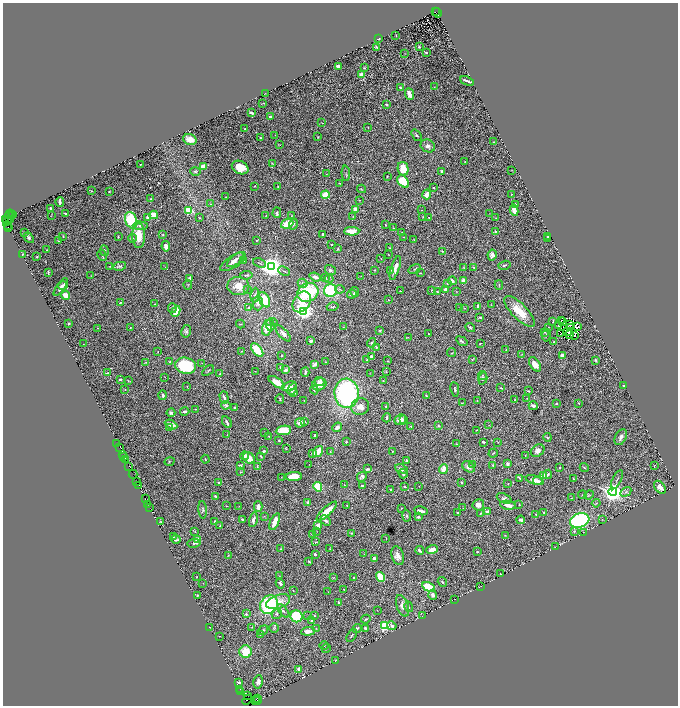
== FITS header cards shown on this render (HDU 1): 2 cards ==
NAXIS1  =                 1351
NAXIS2  =                 1407

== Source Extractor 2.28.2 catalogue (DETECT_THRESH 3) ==
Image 1351 x 1407 px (HDU 1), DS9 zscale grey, zoomed out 1/2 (1 PNG px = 2 x 2 image px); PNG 680 x 708 px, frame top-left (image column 2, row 1406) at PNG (3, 3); each listed source drawn as its Kron ellipse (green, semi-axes under 4 px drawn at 4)
Background 0.836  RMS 0.021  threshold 0.0636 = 3 sigma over >= 5 px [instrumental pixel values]
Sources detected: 588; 64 cannot appear on this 1/2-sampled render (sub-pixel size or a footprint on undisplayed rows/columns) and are neither listed nor drawn; of the other 524, the 500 brightest by FLUX_AUTO listed and drawn (24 fainter detections omitted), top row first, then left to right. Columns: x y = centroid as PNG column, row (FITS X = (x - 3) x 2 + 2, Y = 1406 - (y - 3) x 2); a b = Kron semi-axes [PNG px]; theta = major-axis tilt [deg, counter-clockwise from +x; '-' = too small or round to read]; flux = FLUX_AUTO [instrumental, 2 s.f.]
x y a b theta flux
436 11 2 2 - 530
437 13 5 2 - 930
396 35 2 1 - 1.9
378 39 2 2 - 13
376 47 2 2 - 5.1
419 47 3 2 - 4.5
426 53 2 2 - 3
405 54 2 2 - 1.2
338 66 3 3 - 20
364 68 4 3 - 3.3
362 75 3 3 - 26
467 81 7 2 -21 13
434 87 3 3 - 2.5
400 88 3 2 - 6.7
265 93 2 2 - 1.9
409 94 6 3 -69 32
263 103 3 1 - 2.4
387 105 2 2 - 5.8
251 113 4 2 - 9.4
270 117 3 2 - 12
322 123 3 2 - 2.5
368 127 3 2 - 1.8
245 129 2 2 - 3
275 135 2 2 - 1.5
416 135 6 2 -52 6.9
318 137 2 2 - 3.3
261 138 2 1 - 2.8
190 139 7 5 -19 40
493 142 2 2 - 2.6
279 145 4 1 - 1.6
428 146 7 6 - 16
465 162 3 2 - 1.5
272 163 3 1 - 2.7
140 165 2 1 - 2.3
203 166 4 3 - 33
240 168 9 6 -25 67
403 169 7 5 -77 67
512 170 3 2 - 1.6
195 171 5 4 - 6.2
442 172 3 2 - 9.7
346 173 7 3 -87 5.5
326 174 2 1 - 1.7
387 176 2 2 - 4.3
403 181 7 5 -48 130
339 183 2 2 - 3.5
255 186 3 2 - 2.2
278 187 3 2 - 3.3
434 188 2 2 - 4.1
361 189 4 3 - 2.9
91 191 3 1 - 2.6
109 192 2 2 - 8
427 194 5 3 - 35
512 194 2 1 - 1.8
325 195 4 3 - 150
226 197 2 2 - 2.5
151 199 3 2 - 7.6
359 200 3 2 - 2
60 202 5 2 - 14
211 204 4 3 - 3.3
515 204 3 2 - 5.1
50 208 2 2 - 21
355 209 4 3 - 41
189 210 3 3 - 380
422 210 2 1 - 1.3
514 210 5 3 - 33
277 213 5 2 - 15
490 213 3 2 - 1.5
13 214 2 1 - 91
66 214 3 2 - 7.6
11 215 3 2 - 190
51 215 3 1 - 1.4
154 215 4 3 - 77
266 216 3 2 - 1.7
291 216 3 3 - 3.7
353 216 4 2 - 2.1
148 217 2 2 - 27
423 217 3 2 - 1.5
429 217 4 2 - 3.6
8 218 8 3 70 370
199 218 2 2 - 4.5
496 218 3 2 - 1.6
10 219 4 1 - 94
5 220 3 1 - 110
131 220 8 6 -71 230
287 224 6 4 21 81
293 224 5 4 - 11
7 225 2 1 - 37
386 225 2 2 - 4.1
140 226 7 4 -2 14
8 227 2 1 - 150
393 228 3 2 - 1.5
352 231 7 3 2 49
495 231 2 2 - 6.2
25 233 3 3 - 3.8
402 233 2 2 - 5.3
322 234 4 2 - 8.6
163 235 3 3 - 2.5
63 236 4 3 - 3.6
139 236 12 6 -90 83
118 237 2 2 - 2.2
404 237 3 2 - 2.7
548 237 2 2 - 5.6
29 238 6 4 -48 7.7
132 238 4 3 - 3.7
547 239 3 2 - 4.5
257 240 3 2 - 3.1
414 240 2 1 - 1.2
58 241 3 2 - 2.4
331 245 2 2 - 2.4
166 246 5 3 - 35
390 248 4 2 - 2.5
338 249 2 2 - 12
47 250 2 2 - 2.9
104 251 5 3 - 4.1
442 251 3 2 - 4.7
22 254 4 3 - 2.9
388 254 3 2 - 1.8
102 255 5 3 - 6.1
492 255 5 4 - 19
37 257 2 2 - 4.2
381 259 2 1 - 1.4
235 260 10 4 41 21
243 261 3 3 - 3.8
233 262 15 6 32 30
260 263 7 2 -23 4.3
504 265 6 3 16 8.4
110 266 4 2 - 2.5
120 266 6 4 12 11
165 267 2 2 - 1.3
272 267 4 4 - 3900
464 267 3 2 - 2
395 268 13 4 72 29
474 268 3 3 - 3.5
415 269 6 2 32 4.3
330 270 6 5 - 7
375 270 3 2 - 1.9
391 270 3 2 - 2.6
284 271 6 2 -24 3.9
48 272 4 2 - 5
420 273 2 1 - 1.5
246 275 6 3 9 5.6
91 276 2 2 - 1.3
361 276 2 2 - 1.6
315 277 6 3 -20 19
189 278 4 3 - 11
326 278 3 2 - 3.4
329 279 4 3 - 8.9
463 280 2 2 - 50
452 281 4 2 - 15
303 283 5 4 - 8.9
447 283 3 3 - 3.1
188 285 4 2 - 3
499 285 5 2 - 3.4
63 286 5 4 - 8.4
238 286 11 9 -3 61
61 287 10 3 53 21
340 289 5 3 - 4.8
446 289 3 2 - 45
248 290 2 2 - 1.6
330 290 6 6 - 300
431 290 3 2 - 2.3
400 291 2 1 - 2.4
308 292 11 9 28 290
355 292 5 2 - 10
437 292 2 2 - 8.2
456 292 2 2 - 1.3
352 294 5 3 - 14
65 295 4 4 - 53
255 295 7 4 82 9.3
264 300 8 5 -64 86
388 300 2 2 - 5.5
302 302 11 8 56 78
120 303 2 2 - 4.8
258 303 7 5 89 19
155 304 3 2 - 3.8
491 305 3 1 - 1.6
249 307 3 2 - 3.8
333 307 6 2 14 5.2
478 307 3 3 - 13
172 308 5 3 - 9.6
459 308 2 2 - 1.9
464 308 3 2 - 1.8
176 311 6 4 67 80
519 311 20 7 -45 100
304 312 4 3 - 2100
480 317 3 2 - 4.3
562 320 2 1 - 1.4
553 321 3 1 - 2.9
272 322 5 3 - 6
563 322 2 1 - 1.6
69 323 3 2 - 5.1
241 324 4 2 - 2.3
569 324 2 1 - 2.7
270 325 6 3 -87 7.6
559 326 3 1 - 5.2
578 326 2 1 - 5.1
130 327 2 2 - 2.4
343 327 3 2 - 1.6
470 327 5 3 - 5.7
548 327 2 1 - 1.7
97 328 2 2 - 2.7
267 328 8 5 77 56
571 328 2 1 - 2
186 331 6 4 78 9.2
380 331 4 3 - 3.8
544 332 3 2 - 5.2
567 332 2 1 - 1.9
283 333 10 4 -48 20
428 334 2 2 - 2.2
560 334 2 1 - 2.2
569 334 4 1 - 2.5
546 335 6 2 82 4
574 336 2 1 - 2.9
408 337 3 2 - 2.1
310 341 2 2 - 16
462 341 6 2 -35 7.3
554 342 3 2 - 4.8
371 343 5 3 - 6.6
480 343 2 2 - 2.8
83 344 2 1 - 1.5
376 347 3 3 - 4.3
257 350 8 4 -49 130
506 350 2 1 - 1.4
158 351 3 3 - 2.6
241 351 3 2 - 2.8
452 353 5 2 - 2.7
522 354 3 2 - 1.5
562 355 2 2 - 50
282 356 3 3 - 5.8
371 357 3 3 - 19
367 360 4 3 - 5.7
472 360 3 2 - 1.7
596 360 4 2 - 5.7
388 361 2 2 - 3.5
146 362 3 3 - 3.5
170 362 3 3 - 3.6
326 362 2 2 - 2.2
202 363 2 2 - 2.8
315 364 4 3 - 12
535 364 8 4 -56 40
185 366 10 8 -13 240
281 367 3 2 - 3
286 370 3 3 - 17
208 371 6 2 38 4.9
255 371 2 1 - 1.4
305 372 5 2 - 7
386 372 2 2 - 3
107 373 4 2 - 2.4
220 374 4 3 - 7.2
370 374 3 1 - 1.6
482 375 4 3 - 3.5
165 377 2 2 - 1.9
120 379 3 2 - 5.7
483 379 6 4 74 7.6
128 381 3 2 - 2.4
383 381 3 2 - 2.5
277 382 9 4 -34 67
320 382 5 3 - 25
319 384 7 6 - 34
623 385 2 2 - 2.7
187 386 2 1 - 1.3
289 386 7 4 18 32
501 388 3 2 - 2.6
292 389 6 3 62 18
455 389 7 3 -81 7.6
125 390 3 2 - 2.4
314 390 4 4 - 5.5
528 391 3 2 - 3.1
293 392 2 2 - 22
347 393 14 12 -86 720
163 395 5 3 - 11
426 396 3 2 - 3.3
224 397 6 3 -73 11
527 398 3 1 - 1.5
280 399 4 3 - 4.2
304 400 3 2 - 2.6
514 400 3 2 - 2.6
477 401 2 2 - 1.7
462 403 2 2 - 1.8
578 403 3 2 - 3.7
556 404 2 2 - 4.6
226 405 5 3 - 7.5
386 406 2 2 - 7.2
533 406 4 4 - 10
360 407 9 8 - 34
235 408 3 2 - 5.1
196 409 3 2 - 1.9
185 411 4 3 - 12
171 413 4 3 - 13
387 418 4 2 - 8.8
400 420 6 5 - 23
404 420 3 3 - 9.5
305 421 4 3 - 6
227 422 6 2 -60 13
300 423 5 5 - 22
171 425 6 3 -27 37
489 425 3 2 - 1.9
411 426 3 3 - 4.9
438 426 4 3 - 4.8
169 427 4 3 - 4.5
337 427 5 3 - 19
283 430 8 4 8 81
476 430 2 2 - 1.5
265 433 3 2 - 3
227 434 2 2 - 1.3
315 435 3 3 - 7.6
269 436 3 2 - 2
547 437 4 3 - 6.5
621 437 8 5 62 15
279 441 2 2 - 3.9
346 442 3 3 - 2.8
483 442 3 2 - 5.9
498 442 3 2 - 1.9
117 443 2 1 - 33
457 444 3 2 - 2.5
120 448 2 1 - 150
286 448 3 2 - 3
264 451 4 3 - 6.4
318 451 6 3 55 82
330 451 3 3 - 2.9
392 451 3 2 - 2.3
538 451 7 5 38 24
313 453 3 3 - 21
493 453 5 2 - 3.5
123 454 3 2 - 140
525 455 3 3 - 2.7
245 456 4 3 - 8.5
261 456 4 2 - 4.7
124 457 2 1 - 78
249 458 6 5 - 56
125 459 3 1 - 130
205 459 4 3 - 4.4
406 460 3 3 - 7.5
170 461 5 1 - 2.1
309 464 2 1 - 1.3
508 464 3 2 - 12
240 465 3 3 - 9
473 465 3 2 - 2.7
493 465 3 3 - 5.7
129 466 4 1 - 160
654 466 2 1 - 1.7
257 467 4 2 - 3.7
469 467 7 5 -32 22
559 467 2 2 - 8.5
584 468 4 3 - 4.4
367 469 4 2 - 8.4
401 469 6 4 -24 16
443 469 5 3 - 41
240 472 3 2 - 3
133 474 4 1 - 160
403 474 5 3 - 8.8
547 474 5 3 - 10
543 476 4 3 - 66
281 477 2 1 - 1.6
294 477 8 4 1 82
362 477 5 4 - 11
520 478 4 2 - 3.2
573 479 2 2 - 4.9
535 480 9 4 -18 39
617 480 10 2 64 6.2
538 481 5 2 - 14
137 482 3 1 - 160
219 483 2 2 - 3.4
462 483 2 2 - 5.7
508 484 2 2 - 2
344 485 2 1 - 1.7
362 485 2 2 - 5.6
139 486 3 2 - 200
419 486 2 1 - 1.3
318 487 5 4 - 130
404 487 3 2 - 3.9
660 487 7 5 -52 26
391 490 2 2 - 3.8
613 492 4 4 - 4000
626 492 6 4 30 8.8
583 495 4 4 - 5.7
589 495 5 4 - 6.1
216 496 3 2 - 9.6
145 498 3 1 - 110
504 498 8 5 -23 13
571 498 4 2 - 1.7
308 502 2 2 - 38
596 503 4 2 - 3.6
148 504 3 1 - 82
519 504 2 2 - 2.4
347 505 2 1 - 1.5
478 505 6 5 - 20
508 505 8 4 -10 27
226 506 2 2 - 1.5
239 506 2 2 - 1.6
149 507 2 1 - 56
258 507 5 3 - 26
401 508 2 2 - 1.6
463 508 2 1 - 1.3
203 510 9 4 -86 8.2
327 511 13 4 43 81
421 511 7 3 -11 14
487 511 3 2 - 13
458 512 2 2 - 5.8
544 512 2 2 - 2.8
480 514 2 2 - 2.2
536 514 2 2 - 5.8
264 516 3 2 - 1.5
407 516 6 3 -81 5.5
418 517 3 3 - 6.5
242 519 3 2 - 5.7
602 519 3 3 - 2.9
253 520 7 4 77 17
521 520 4 3 - 15
161 521 3 2 - 2.7
326 521 6 4 -46 11
580 521 10 7 20 640
215 522 4 3 - 5.7
275 522 9 3 68 54
220 525 3 2 - 1.8
318 525 4 3 - 34
574 531 2 2 - 8.1
195 532 3 2 - 2.1
317 532 3 2 - 1.5
583 532 2 1 - 1.9
351 533 3 2 - 3.3
313 534 4 3 - 5.3
505 535 4 2 - 2.1
173 537 3 2 - 2.1
386 538 3 1 - 1.6
176 539 5 3 - 8.1
198 540 3 2 - 120
315 542 4 3 - 4.1
194 543 7 3 9 5.8
555 547 2 2 - 1.9
281 549 3 3 - 3.2
330 549 3 2 - 2.7
420 550 4 3 - 8.5
432 550 6 3 20 46
477 551 2 2 - 4.5
315 554 3 2 - 7.7
364 554 3 2 - 1.5
228 555 3 2 - 1.9
398 556 9 6 -73 28
374 558 4 3 - 11
309 561 3 2 - 4.4
500 573 3 2 - 2
279 576 3 2 - 2.1
197 577 3 2 - 1.9
354 577 2 2 - 2.7
381 577 5 4 - 140
333 578 3 2 - 2.3
442 582 5 3 - 5.7
203 583 2 2 - 1.3
280 583 5 3 - 11
480 586 2 1 - 1.5
428 587 7 4 -30 130
344 589 2 2 - 2.8
293 590 3 2 - 2.5
328 592 3 2 - 1.6
433 595 5 4 - 17
197 596 3 3 - 5.6
455 599 3 1 - 1.3
278 602 12 6 18 56
338 603 4 2 - 4
269 605 10 8 55 370
402 606 11 6 -70 27
409 607 5 3 - 4.5
377 610 2 2 - 1.4
283 611 8 3 -48 9.7
246 614 4 3 - 3.9
277 614 5 4 - 8.8
297 616 6 6 - 210
308 616 3 2 - 2
314 616 3 3 - 6.6
422 616 3 2 - 2.5
366 619 5 3 - 5.4
312 621 3 2 - 9.6
384 626 3 3 - 570
392 626 4 3 - 10
210 627 3 2 - 2.9
252 627 3 2 - 2.4
274 628 5 4 - 6
316 628 3 2 - 2.3
357 628 5 3 - 9.2
365 628 3 2 - 7.4
263 630 6 3 35 8.2
308 631 7 3 5 38
260 634 3 2 - 2.2
352 635 7 3 59 6.5
219 636 2 2 - 2.6
324 645 4 3 - 3.2
326 648 5 3 - 5.7
246 652 6 6 - 90
335 660 2 1 - 1.7
299 669 4 4 - 16
239 682 3 2 - 8.5
258 682 7 5 78 16
240 689 2 1 - 29
241 692 2 1 - 63
248 695 2 1 - 78
257 699 2 1 - 55
247 700 5 2 - 250
255 701 4 1 - 72
257 701 2 1 - 200
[24 fainter detections neither listed nor drawn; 64 sub-pixel or undisplayed-footprint detections neither listed nor drawn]